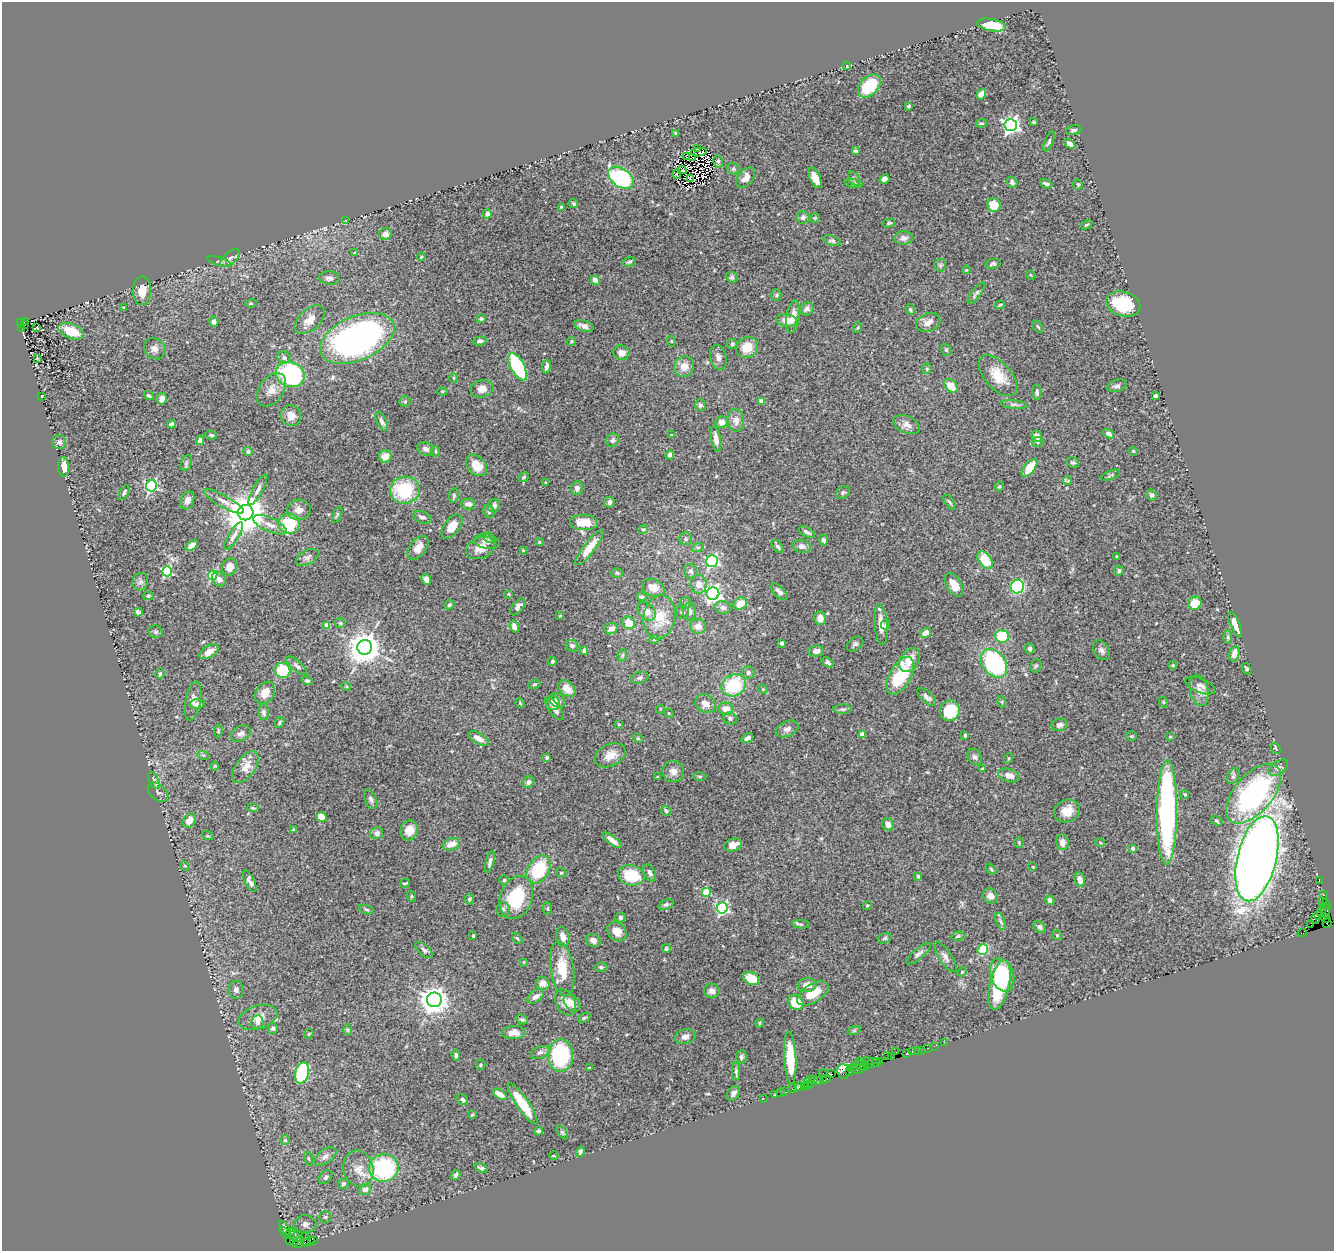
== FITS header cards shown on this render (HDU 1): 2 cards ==
NAXIS1  =                 1332
NAXIS2  =                 1249

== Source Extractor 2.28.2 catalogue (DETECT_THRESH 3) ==
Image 1332 x 1249 px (HDU 1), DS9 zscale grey, 1 PNG px = 1 image px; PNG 1336 x 1253 px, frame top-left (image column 1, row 1249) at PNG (2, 2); each listed source drawn as its Kron ellipse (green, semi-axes under 4 px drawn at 4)
Background 1.4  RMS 0.031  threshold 0.0928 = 3 sigma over >= 5 px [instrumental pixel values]
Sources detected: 497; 2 with non-positive FLUX_AUTO (blend fragments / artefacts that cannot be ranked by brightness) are neither listed nor drawn; the other 495 listed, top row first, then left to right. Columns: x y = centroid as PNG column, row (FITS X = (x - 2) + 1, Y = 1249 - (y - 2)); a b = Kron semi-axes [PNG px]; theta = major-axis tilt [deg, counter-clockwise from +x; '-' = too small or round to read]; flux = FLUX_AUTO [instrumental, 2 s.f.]
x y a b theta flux
991 25 14 6 -10 69
847 66 4 2 - 1.5
869 86 13 9 45 85
981 94 6 4 59 12
909 106 4 3 - 4.4
1034 122 3 3 - 2.4
981 123 6 3 6 2.6
1011 125 6 6 - 700
1074 130 8 5 13 5.1
676 133 4 4 - 2.3
1049 141 10 4 68 4.3
1070 144 6 4 -31 9.3
697 149 4 2 - 3.9
856 151 4 4 - 3.6
699 152 8 2 4 1.3
687 157 3 2 - 2.8
693 157 3 2 - 3.2
718 161 6 5 - 3.5
733 169 6 5 - 4.3
682 170 4 2 - 4.8
677 174 5 2 - 0.45
621 178 14 9 -35 210
691 178 4 2 - 2.7
746 178 12 7 50 18
815 178 11 5 -66 21
854 178 8 5 -56 4.8
884 179 5 4 - 12
1012 182 6 5 - 4.9
854 183 9 4 -9 4.3
1046 184 6 4 -23 4.8
1078 184 5 4 - 2.9
573 204 4 3 - 2.8
994 205 7 6 - 42
561 207 3 3 - 2
487 214 4 4 - 7.4
803 217 6 6 - 6.5
815 218 5 5 - 2.3
346 220 4 2 - 1.7
889 223 6 4 14 3.1
1086 225 6 3 30 2.3
385 234 6 6 - 13
904 238 9 7 1 8.9
832 241 9 5 -17 4.9
355 253 3 3 - 3.7
421 257 4 3 - 1.9
230 258 12 6 41 6.6
219 261 12 2 -17 2.8
629 262 7 4 12 3.4
993 264 8 5 10 4.5
940 265 6 6 - 4.4
966 270 4 3 - 1.7
1031 275 4 3 - 1.7
732 277 6 5 - 4.4
329 278 10 6 -4 8
595 280 5 4 - 12
142 291 14 9 90 22
976 293 13 4 53 5.3
776 295 5 5 - 3.2
251 303 6 4 16 2.4
1123 304 17 12 -16 94
1000 305 4 3 - 2.8
124 307 3 3 - 1.8
807 309 7 6 - 8.4
910 310 5 4 - 2.8
793 317 16 7 81 20
481 319 4 4 - 4.3
309 320 18 10 42 23
786 320 10 6 -9 22
25 321 3 2 - 53
214 322 5 4 - 7.6
928 322 12 9 22 17
20 323 3 2 - 250
24 324 4 3 - 18
584 326 10 5 -17 12
37 327 4 3 - 6
1038 327 7 3 -54 2.6
22 328 3 2 - 150
857 328 5 3 - 2.2
71 331 13 7 -22 41
357 338 39 22 23 760
480 341 7 4 6 6
571 341 4 4 - 2.9
671 341 5 3 - 1.7
732 344 5 5 - 4.2
747 347 11 10 - 35
154 349 11 9 -46 12
946 350 6 5 - 2.9
621 353 8 7 - 15
718 357 13 8 -77 11
37 358 3 2 - 1.5
284 358 7 6 - 6.2
546 366 7 4 81 6.4
518 367 15 7 -62 180
684 367 10 10 - 23
927 369 5 4 - 3.2
290 374 15 12 -22 290
998 376 25 13 -48 47
454 378 5 4 - 2.6
951 386 8 5 -41 27
1117 386 10 6 15 6.4
482 389 11 8 11 17
271 390 18 12 54 23
442 391 5 3 - 2.1
1037 392 8 4 -89 5.5
149 395 5 3 - 3.4
42 396 3 2 - 1.4
1155 396 4 3 - 10
162 399 6 5 - 13
405 401 6 5 - 3.3
762 401 4 4 - 33
700 405 6 5 - 5.8
1014 405 13 4 -6 6.1
291 416 10 10 - 19
736 420 11 8 -81 16
382 422 10 4 -63 5.9
722 422 6 6 - 14
172 424 4 4 - 8.6
907 425 14 8 -24 13
1109 434 6 4 -32 10
211 435 6 4 -12 3.1
671 435 3 3 - 2.9
1037 436 6 5 - 13
716 439 13 5 -81 13
200 440 5 4 - 9.6
613 440 7 6 - 6.1
59 442 7 7 - 7.3
1037 442 6 5 - 3.4
426 449 8 6 -23 6.4
248 451 4 4 - 4.7
435 451 5 3 - 1.9
1133 451 4 3 - 1.9
670 455 4 4 - 7.4
385 456 6 6 - 21
1073 462 6 5 - 3.7
186 463 8 5 67 4
476 465 12 9 -48 30
64 467 9 5 -89 23
1029 468 10 5 51 55
1110 475 10 4 23 3.4
524 477 5 4 - 3.4
1068 481 5 4 - 2.3
546 482 4 3 - 2.1
152 486 6 5 - 300
999 486 5 4 - 2.3
577 488 7 6 - 9
258 490 17 5 62 9
405 490 15 13 6 130
843 492 7 6 - 3.9
124 493 8 4 62 4
1152 495 5 5 - 5.9
454 496 7 5 83 3.7
187 500 9 6 70 10
224 501 22 6 -29 15
609 502 5 5 - 7.3
950 502 9 3 -55 3.4
468 504 7 5 -1 9.2
494 506 7 5 67 8.9
299 510 12 10 3 16
489 512 7 5 -64 4
246 513 8 7 - 7000
337 515 9 3 66 3
422 517 10 5 -20 7.1
584 522 14 7 -2 40
289 524 10 10 - 88
270 525 18 7 -24 18
452 527 14 7 54 25
643 529 5 4 - 2.8
807 532 8 4 -30 7
234 536 15 5 58 11
489 537 6 5 - 3.4
685 539 6 6 - 4.9
824 540 5 4 - 5.2
487 541 13 7 -10 11
539 542 4 4 - 2.3
192 545 7 4 35 11
778 546 8 4 -49 4.3
802 546 9 6 -10 11
698 547 6 4 18 3.2
418 548 13 8 52 17
480 548 15 10 23 25
589 548 22 5 53 31
523 550 3 3 - 1.7
307 557 12 7 29 8.2
1116 557 3 3 - 2.3
985 560 10 6 -54 58
712 561 6 5 - 280
230 567 8 7 - 17
1119 570 5 5 - 4.3
167 571 5 5 - 180
691 571 7 6 - 6.2
617 573 6 5 - 3.3
213 575 5 4 - 150
219 579 8 6 -51 10
426 579 5 4 - 12
140 582 9 8 - 7
699 584 9 8 - 14
954 585 13 7 -60 28
1017 587 7 6 - 200
653 588 11 8 -25 24
779 592 10 5 -47 10
508 594 4 3 - 1.9
713 594 6 6 - 570
148 596 5 4 - 2.8
641 597 5 4 - 4.9
686 603 5 5 - 3.5
1195 603 7 6 - 38
740 604 7 6 - 24
449 605 5 4 - 4
518 607 10 5 53 9.8
723 607 8 6 -4 8
647 611 10 7 -50 18
689 611 9 6 -89 8.6
138 612 4 4 - 9.3
682 612 7 6 - 5.2
560 616 3 3 - 1.7
659 617 22 16 79 58
820 618 6 6 - 14
340 623 5 5 - 2.8
629 623 7 6 - 32
327 625 4 4 - 30
881 625 20 6 -85 22
886 625 5 4 - 3.1
1235 625 14 4 -68 18
698 626 8 7 - 15
514 627 6 4 -72 14
611 629 6 5 - 10
155 632 7 6 - 4.2
925 633 5 4 - 15
1002 636 7 6 - 70
1228 637 6 4 -89 3.9
654 639 5 4 - 2.5
782 643 3 3 - 7
855 644 9 6 38 5.4
572 646 6 5 - 6.4
365 647 7 7 - 3800
1030 648 5 4 - 4.7
1101 650 10 7 -57 7.8
584 651 4 4 - 5.9
816 651 8 5 7 9.5
209 652 10 6 32 17
1234 654 8 5 76 20
622 655 6 4 69 3.3
910 660 13 9 56 27
552 661 4 4 - 3.7
828 662 7 4 -36 4.9
994 663 16 11 -54 230
1173 665 4 3 - 2.4
297 666 13 5 -40 6.3
1036 666 7 5 66 3.5
1247 669 6 4 -54 3.2
283 670 8 7 - 89
748 672 6 6 - 5.9
160 674 5 4 - 3.6
900 676 21 10 62 110
640 678 9 5 16 5.6
307 681 5 4 - 3.9
534 684 6 4 19 2.5
734 685 12 10 30 110
346 686 5 3 - 2
1200 686 16 7 -22 11
567 689 10 6 -43 24
763 689 5 4 - 2.1
1199 690 16 9 -77 17
265 693 12 9 57 24
927 697 12 5 -42 7.4
557 700 9 6 -36 8.8
193 701 20 7 80 14
1002 702 6 4 -73 2.2
1163 702 5 3 - 1.9
520 703 5 4 - 1.9
553 703 7 7 - 11
705 703 10 9 - 17
197 704 8 4 5 12
554 709 13 5 -53 12
660 709 4 3 - 1.8
726 709 7 6 - 25
842 709 9 4 0 4.3
950 711 10 9 - 76
264 712 8 5 -80 7
669 713 5 4 - 2.5
730 718 7 6 - 5.4
280 722 6 4 62 3.7
619 724 4 3 - 2.1
1060 725 8 6 13 7.1
787 729 12 7 24 10
218 731 6 4 84 2.6
241 734 10 7 29 7.8
862 734 4 4 - 22
965 735 3 3 - 2.5
1131 736 5 4 - 2.5
1170 737 3 3 - 2.2
479 738 11 5 -30 13
638 738 5 4 - 2.9
747 738 6 4 33 7.6
1276 749 6 3 -56 2.5
203 755 6 3 -16 2.7
610 755 16 11 25 24
547 757 4 4 - 4.2
975 757 9 6 -57 5.9
1009 758 5 3 - 1.9
215 766 4 4 - 2.1
246 767 18 9 54 25
1278 768 11 6 35 7.9
982 769 4 3 - 2.1
673 771 11 10 - 14
1009 775 11 6 -17 15
700 776 7 3 0 3
1233 776 8 5 59 4.8
657 777 3 2 - 1.6
154 780 9 5 -65 4.5
529 782 6 5 - 6.2
158 792 12 7 -41 6.1
1185 794 4 3 - 2.3
1253 794 36 19 49 420
371 799 10 6 -68 6.5
253 808 5 3 - 2.5
666 811 5 4 - 4.9
1067 811 13 11 27 28
1167 812 52 10 89 460
321 817 5 5 - 23
189 821 8 6 53 18
1217 821 6 4 -33 3.2
888 824 7 5 -55 12
294 830 4 4 - 3.3
409 830 10 8 72 25
377 833 7 6 - 9.9
208 836 6 3 -17 2.3
612 840 11 4 -37 14
1062 842 8 6 -81 14
1100 842 5 3 - 2
1019 843 5 4 - 2.7
452 844 9 6 20 20
733 845 9 6 20 16
1133 848 4 3 - 5.5
1257 859 44 19 76 2800
490 862 11 4 74 6.9
185 866 5 4 - 2.1
1033 867 3 3 - 1.5
991 869 6 4 -47 2.7
538 870 15 10 58 110
561 873 5 5 - 2.7
650 873 9 5 -62 7.1
631 875 13 10 -13 80
918 876 4 3 - 3.1
504 880 5 4 - 2.8
1080 880 7 5 -76 14
1319 880 2 2 - 24
250 881 11 5 -64 8.4
405 883 5 2 - 2.4
706 892 4 4 - 64
1324 895 2 2 - 22
411 896 5 3 - 2.1
991 896 8 7 - 15
516 897 22 16 69 100
469 899 5 4 - 4.2
1050 900 5 4 - 7.8
1322 902 4 3 - 49
666 904 8 5 21 5.2
867 905 5 4 - 2.7
1326 905 5 3 - 56
547 908 6 4 88 3.5
722 908 5 5 - 330
366 909 8 3 -19 3
503 909 7 7 - 5.1
1321 911 5 3 - 72
1326 911 7 4 -74 200
1319 915 3 2 - 510
621 917 5 5 - 5
1315 918 5 4 - 260
1325 918 6 3 -35 780
1001 922 9 4 -68 5.8
1327 923 5 3 - 200
801 924 8 4 -5 3.8
1311 925 2 2 - 33
1040 927 7 5 -41 5.6
617 931 11 8 -45 20
1302 933 5 3 - 50
1057 935 5 4 - 2.6
473 936 3 3 - 3.9
958 936 6 4 13 3.7
563 937 10 6 -78 14
517 938 6 3 -53 2.5
885 938 7 5 18 4
593 940 7 6 - 9.5
666 948 4 4 - 5.5
424 950 11 5 -43 6.4
983 950 5 5 - 89
919 954 15 5 40 8
945 957 18 6 -56 11
524 962 4 4 - 1.8
601 967 6 4 -2 3.7
562 969 27 11 -81 57
962 972 5 4 - 2.3
1002 975 17 11 -70 130
751 978 8 6 -28 48
543 983 7 6 - 16
807 985 9 7 9 17
999 985 25 10 77 130
236 990 9 7 -83 7.4
712 991 8 7 - 12
813 993 17 9 32 43
536 996 9 6 36 9.4
434 1000 7 7 - 2300
566 1002 14 9 -62 20
796 1002 8 7 - 46
572 1003 10 7 -48 16
258 1017 20 11 18 25
584 1018 7 4 31 3.2
522 1019 6 4 -26 3.3
257 1022 7 6 - 7.1
760 1023 4 4 - 2.3
273 1028 5 5 - 4.4
347 1030 6 4 -88 2.7
854 1031 7 4 19 2.7
514 1033 12 6 3 18
309 1034 5 4 - 2.5
685 1037 10 7 15 11
945 1042 2 2 - 25
934 1046 2 2 - 40
928 1048 3 2 - 72
921 1050 3 2 - 53
912 1051 3 2 - 28
917 1051 3 3 - 90
540 1052 10 6 19 6.1
896 1052 2 2 - 29
906 1054 3 2 - 40
456 1055 5 3 - 3.3
561 1055 16 12 88 200
887 1055 2 2 - 100
741 1057 6 5 - 5.1
891 1057 2 2 - 27
790 1058 26 6 -87 64
860 1061 2 2 - 42
880 1061 4 2 - 70
875 1062 6 3 -16 250
869 1063 6 3 -40 83
480 1065 5 5 - 2.9
860 1065 6 3 -24 63
865 1066 4 2 - 170
854 1067 2 2 - 110
589 1068 3 3 - 2.8
850 1068 2 2 - 62
858 1069 6 3 13 290
736 1071 9 4 90 4.4
844 1071 7 6 - 410
849 1072 3 2 - 56
302 1073 11 6 76 170
824 1073 4 3 - 220
832 1074 2 2 - 65
827 1079 3 3 - 49
811 1080 2 2 - 59
815 1080 2 2 - 56
824 1080 3 2 - 56
819 1081 3 2 - 50
808 1082 3 2 - 44
811 1084 2 2 - 68
808 1085 3 3 - 36
804 1086 2 2 - 45
799 1087 5 3 - 150
793 1088 4 2 - 33
785 1092 3 3 - 90
734 1093 8 5 59 7
780 1093 2 2 - 10
500 1094 7 4 -35 19
775 1095 4 3 - 79
764 1098 2 2 - 14
462 1099 6 4 -43 4.1
523 1104 24 6 -55 69
472 1115 3 3 - 2.6
539 1131 4 4 - 3.7
562 1132 8 4 -54 3.6
285 1140 5 5 - 2.7
580 1152 5 4 - 4.9
325 1156 12 7 37 10
554 1156 4 3 - 1.7
308 1158 7 3 -71 2.5
384 1168 15 14 - 200
481 1168 7 3 -17 4.8
358 1169 18 15 -77 30
456 1175 5 3 - 5.5
326 1177 8 5 45 4.8
343 1184 6 5 - 5.3
365 1189 6 5 - 8.6
325 1217 6 6 - 4
305 1224 11 9 0 10
285 1228 8 4 -54 320
286 1233 7 3 -41 170
290 1233 5 2 - 680
295 1236 7 4 -38 230
305 1239 7 2 86 71
314 1240 3 2 - 100
289 1241 3 2 - 57
309 1241 6 3 36 67
294 1242 5 2 - 43
299 1242 6 3 49 130
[2 non-positive-flux detections neither listed nor drawn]